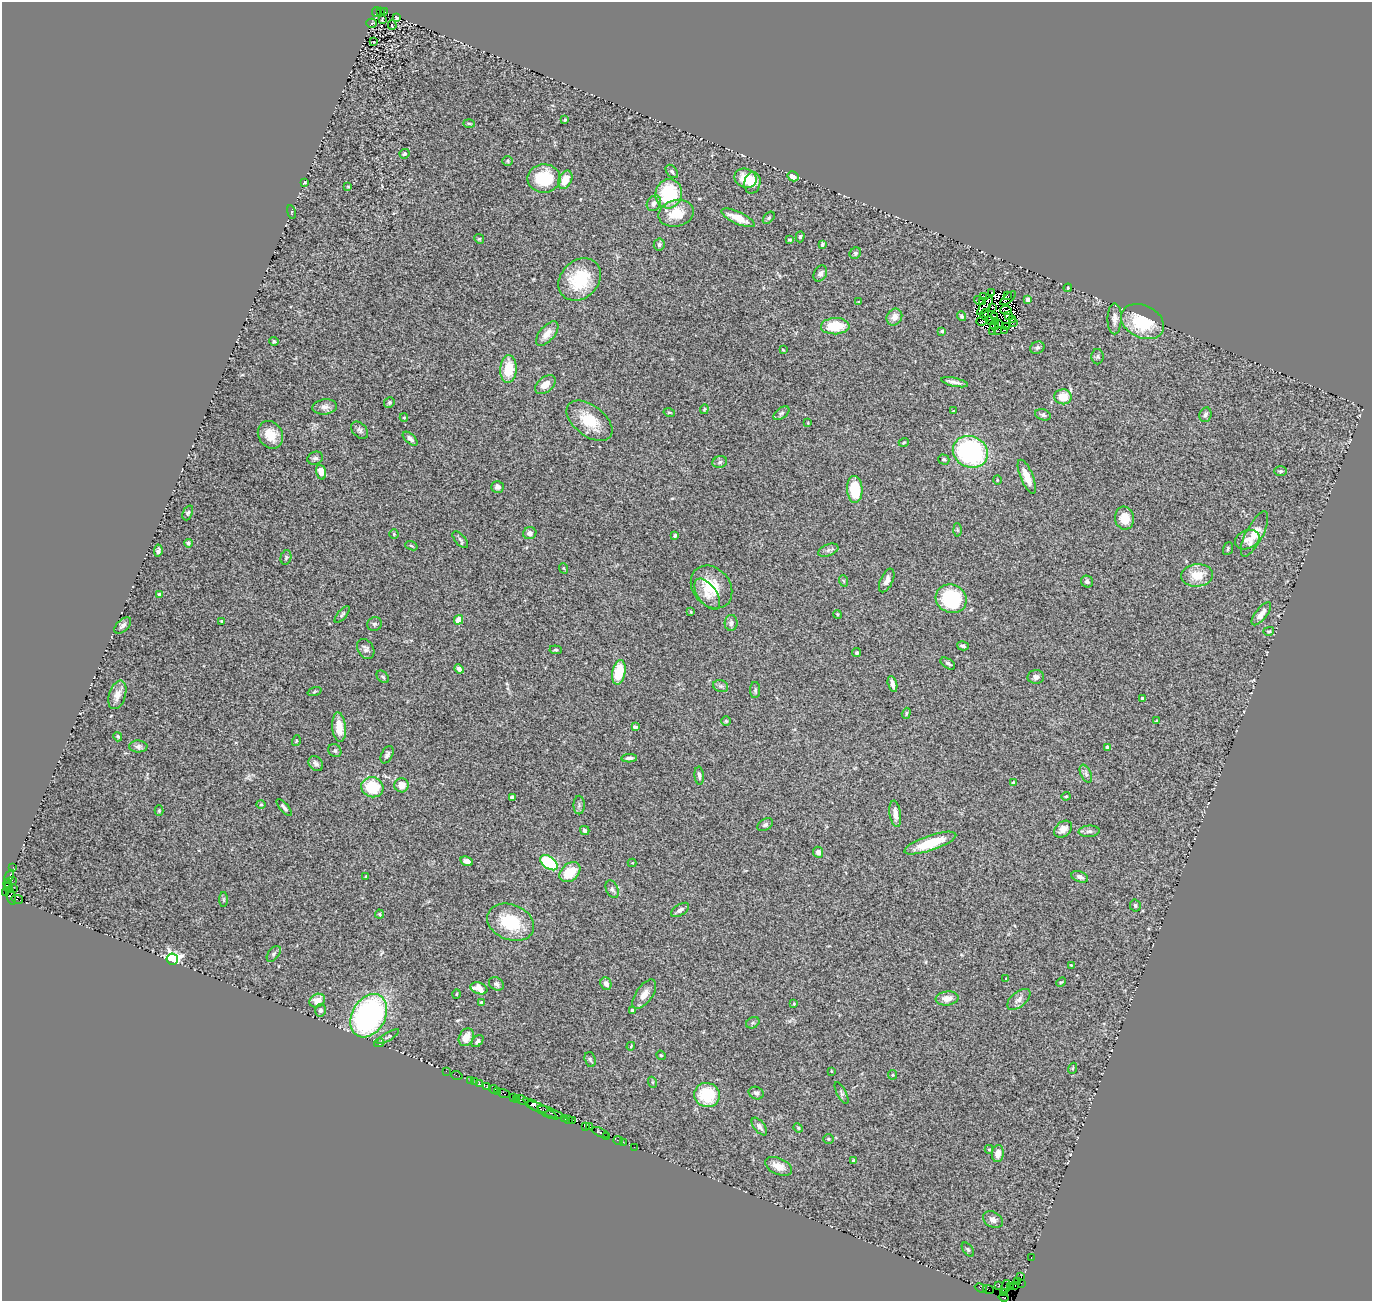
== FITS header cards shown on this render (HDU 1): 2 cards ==
NAXIS1  =                 1370
NAXIS2  =                 1299

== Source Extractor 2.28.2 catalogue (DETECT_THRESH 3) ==
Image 1370 x 1299 px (HDU 1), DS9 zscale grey, 1 PNG px = 1 image px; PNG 1374 x 1303 px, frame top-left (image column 1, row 1299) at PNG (2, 2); each listed source drawn as its Kron ellipse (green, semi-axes under 4 px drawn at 4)
Background 1.37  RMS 0.11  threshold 0.315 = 3 sigma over >= 5 px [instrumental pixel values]
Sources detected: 293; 13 with non-positive FLUX_AUTO (blend fragments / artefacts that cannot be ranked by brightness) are neither listed nor drawn; the other 280 listed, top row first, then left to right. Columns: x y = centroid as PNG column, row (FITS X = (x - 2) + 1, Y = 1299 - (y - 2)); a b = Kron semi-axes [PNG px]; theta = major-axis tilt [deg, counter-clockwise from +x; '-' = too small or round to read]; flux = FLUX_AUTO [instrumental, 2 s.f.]
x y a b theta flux
380 11 3 2 - 340
376 12 5 3 - 48
384 12 3 2 - 300
397 18 4 3 - 9.8
382 19 3 2 - 5.1
371 23 5 4 - 9.9
392 25 5 2 - 19
374 42 2 2 - 4.3
565 120 3 3 - 7.7
469 123 6 3 -2 7.8
405 154 5 4 - 12
508 161 5 5 - 10
672 171 7 5 -51 15
793 176 6 5 - 55
544 178 16 14 1 290
746 178 11 9 -22 140
565 180 10 6 63 96
305 183 4 2 - 7.1
752 183 11 8 78 95
348 187 4 3 - 6.2
669 194 15 13 76 380
654 203 8 6 58 30
292 212 7 3 -77 6.9
676 213 18 13 13 180
738 218 18 6 -25 110
769 218 7 4 46 13
800 237 5 4 - 12
479 239 5 4 - 9.2
790 240 4 3 - 8.2
659 244 6 5 - 12
822 244 4 3 - 12
855 253 6 5 - 12
820 273 8 6 60 24
580 280 23 19 45 340
1068 288 4 4 - 8.4
991 292 3 2 - 7.6
1007 295 3 2 - 12
984 297 3 2 - 2.9
1008 298 9 4 40 16
1028 299 4 3 - 34
979 300 5 2 - 3.8
982 301 3 2 - 16
859 302 4 2 - 5.2
985 306 11 3 50 4.3
992 307 3 2 - 9
1006 310 6 4 -4 5.5
985 315 5 3 - 6.3
1008 315 3 3 - 3.8
961 316 5 4 - 9.9
894 317 9 7 58 58
994 317 3 2 - 15
1012 319 3 2 - 12
1115 319 15 7 90 43
982 321 6 3 17 0.28
990 321 5 3 - 0.12
995 321 4 3 - 15
1013 322 3 2 - 7.9
1142 322 23 16 -26 350
998 324 4 2 - 7.3
835 326 14 8 2 200
994 326 4 2 - 7.6
1007 326 4 2 - 9.3
1004 330 2 2 - 5.2
942 331 3 3 - 15
993 331 3 2 - 9.8
997 331 3 2 - 8.5
547 333 15 7 49 68
274 341 4 4 - 8.5
1037 348 7 6 - 18
783 350 4 2 - 5.4
1098 357 7 6 - 13
508 369 14 8 86 180
955 382 14 4 -12 35
545 385 12 7 38 63
1063 397 8 7 - 120
389 402 5 5 - 14
325 407 12 7 6 36
704 409 5 3 - 7.2
953 411 3 2 - 6.5
669 412 6 4 -13 10
781 413 9 5 37 16
1043 415 8 5 -17 20
1205 415 7 6 - 20
404 418 4 4 - 7.8
589 421 26 15 -37 210
808 423 3 2 - 4.9
360 430 10 7 -44 22
270 435 14 12 -58 110
410 439 9 5 -42 25
904 442 5 3 - 7
970 452 18 15 -27 990
315 458 8 6 22 20
944 459 5 5 - 13
720 462 7 5 18 18
1280 471 6 5 - 14
321 472 7 5 -73 82
1027 477 18 6 -67 94
997 480 5 3 - 5.7
497 487 6 6 - 26
855 489 13 7 -87 250
188 513 8 5 66 13
1124 518 11 9 -82 96
957 530 6 4 -88 9.1
530 533 7 6 - 21
394 534 5 4 - 9.2
1254 534 25 8 63 120
675 535 4 3 - 12
460 540 10 5 -48 17
1247 540 12 9 23 49
188 543 4 4 - 12
411 546 6 4 -20 8.3
1228 549 7 4 70 12
828 550 10 5 21 24
158 551 6 3 82 13
286 557 7 5 76 14
563 568 5 3 - 7.5
1197 575 16 11 6 130
887 580 12 6 65 37
844 581 6 3 -70 8.3
1087 581 6 5 - 20
712 587 23 18 -49 220
159 594 3 3 - 19
707 594 18 9 -54 70
951 599 16 14 -26 540
691 612 3 2 - 7.3
342 614 10 4 50 14
837 614 4 3 - 7
1261 614 14 5 51 53
458 620 5 4 - 66
221 621 3 2 - 7.4
731 623 8 6 88 21
374 624 7 6 - 15
123 625 10 5 42 25
1269 631 5 3 - 8.4
963 646 6 4 -15 17
366 649 10 8 -59 28
556 650 6 4 -5 9.9
857 653 5 4 - 12
948 663 8 4 -33 16
459 669 5 4 - 24
619 672 12 6 78 230
383 677 7 5 -44 14
1036 677 8 7 - 26
892 684 8 4 -77 39
721 686 8 6 -20 18
755 690 8 5 -90 15
314 692 7 3 19 7.5
117 695 15 8 72 58
1142 698 4 3 - 10
906 713 6 4 72 8.9
726 721 4 4 - 8.7
1157 721 3 3 - 5.7
339 727 15 7 -85 92
635 727 4 3 - 18
118 737 5 4 - 9.9
296 741 5 3 - 6
138 746 9 6 -2 22
1107 747 4 4 - 32
335 751 7 6 - 13
387 755 9 5 63 19
629 758 8 4 2 21
316 764 8 6 -47 23
1086 774 9 5 -64 18
699 776 9 4 -84 19
1013 782 4 4 - 13
401 785 7 7 - 62
372 787 11 10 - 260
1066 796 4 4 - 7.6
512 797 4 4 - 24
261 804 4 4 - 8.4
579 805 9 5 89 17
284 807 10 4 -49 18
159 811 5 4 - 8.4
895 814 13 5 -82 53
765 825 8 5 33 17
1063 829 10 7 40 49
585 830 5 4 - 20
1089 831 10 5 5 24
930 843 27 7 19 220
818 852 5 5 - 27
467 861 6 4 -23 35
549 863 10 6 -36 470
632 863 4 4 - 6.4
13 867 3 2 - 26
570 872 12 8 41 190
9 876 7 3 66 310
365 877 4 2 - 5.9
1080 877 8 5 -21 31
12 880 2 2 - 40
7 883 4 3 - 320
8 888 5 3 - 280
13 889 3 3 - 51
612 889 9 6 -67 20
5 893 4 2 - 57
11 896 9 4 -76 90
17 899 6 2 -15 66
223 900 7 3 -90 8.8
1135 906 6 5 - 14
680 910 10 5 33 26
379 914 4 4 - 7.6
511 922 24 17 -22 320
274 954 9 5 53 18
172 959 6 5 - 2100
1071 965 4 3 - 5.6
1006 979 4 3 - 6
1061 982 5 3 - 7.5
496 984 8 6 -34 19
606 984 6 5 - 32
479 988 9 5 -20 81
457 994 4 3 - 6.3
644 994 17 8 54 59
947 998 11 7 7 60
1019 999 14 7 39 38
317 1001 8 6 29 65
481 1002 4 3 - 9.6
794 1004 3 2 - 7
320 1010 6 5 - 18
632 1010 3 3 - 15
369 1016 23 16 61 1600
753 1023 7 5 29 14
388 1037 13 3 31 14
466 1037 9 7 62 83
478 1041 7 4 46 21
379 1043 5 4 - 14
631 1046 4 3 - 6.3
661 1055 5 4 - 7.4
590 1059 7 5 -73 13
1073 1068 5 3 - 8.8
446 1071 3 2 - 7.8
831 1071 3 2 - 5.9
457 1075 5 2 - 27
893 1075 4 4 - 7.5
470 1080 2 2 - 56
475 1082 2 2 - 27
652 1082 5 3 - 6.5
479 1084 4 3 - 120
486 1087 3 3 - 62
494 1089 4 2 - 150
497 1091 3 2 - 140
756 1093 8 6 -25 17
841 1093 12 4 -63 16
504 1094 6 3 -15 270
707 1095 13 12 - 310
513 1097 4 2 - 150
517 1099 3 2 - 100
522 1100 7 3 -20 290
537 1107 12 3 -17 500
540 1109 20 4 -30 310
550 1112 13 3 -20 870
565 1119 4 3 - 160
568 1119 4 2 - 110
572 1121 3 2 - 60
585 1127 3 2 - 62
590 1127 2 2 - 20
759 1127 10 5 -51 24
798 1128 5 4 - 7.2
600 1132 9 3 -22 250
607 1136 2 2 - 54
828 1139 5 4 - 9
618 1141 5 2 - 90
623 1142 2 2 - 61
634 1147 2 2 - 44
989 1149 4 4 - 9.2
998 1154 8 6 82 52
854 1161 4 3 - 33
779 1166 14 8 -24 69
993 1220 10 7 -28 34
968 1249 8 4 -53 12
1031 1258 3 2 - 85
1021 1277 2 2 - 52
1017 1281 4 2 - 240
1021 1283 2 2 - 7.4
999 1285 4 2 - 76
1006 1286 6 3 78 250
1011 1286 2 2 - 25
1015 1286 3 2 - 49
981 1288 6 3 -26 190
988 1290 5 2 - 67
1004 1292 3 2 - 20
1004 1297 5 3 - 120
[13 non-positive-flux detections neither listed nor drawn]